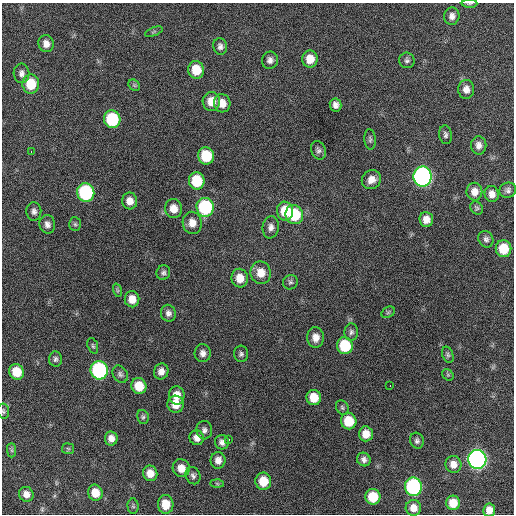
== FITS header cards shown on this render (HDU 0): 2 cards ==
NAXIS1  =                  512 / Axis length
NAXIS2  =                  512 / Axis length

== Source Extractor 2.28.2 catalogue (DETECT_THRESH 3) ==
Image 512 x 512 px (HDU 0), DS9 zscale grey, 1 PNG px = 1 image px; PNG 516 x 516 px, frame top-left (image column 1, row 512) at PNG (2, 3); each listed source drawn as its Kron ellipse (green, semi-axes under 4 px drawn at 4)
Background 241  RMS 16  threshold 46.8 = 3 sigma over >= 5 px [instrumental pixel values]
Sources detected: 101; all 101 listed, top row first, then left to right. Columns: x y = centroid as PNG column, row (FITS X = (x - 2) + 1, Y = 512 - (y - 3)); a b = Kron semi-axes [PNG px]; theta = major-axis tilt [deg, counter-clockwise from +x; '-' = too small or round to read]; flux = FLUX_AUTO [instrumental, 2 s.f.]
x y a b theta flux
469 4 8 3 1 1400
452 16 8 7 - 5300
154 32 9 3 21 1400
46 44 8 7 - 7000
220 46 8 7 - 3900
310 59 8 7 - 15000
270 60 8 8 - 4700
407 60 8 7 - 3000
196 70 9 8 - 23000
22 73 9 8 - 4800
31 84 9 8 - 30000
134 85 6 5 - 1700
466 89 9 8 - 6800
211 101 9 8 - 14000
222 103 9 8 - 10000
335 105 6 6 - 4800
112 119 9 8 - 69000
445 135 9 6 -81 2900
370 139 10 5 -85 2400
479 145 9 7 -89 5700
318 150 9 7 -67 3400
31 152 3 2 - 2600
206 156 8 8 - 38000
423 177 10 9 - 390000
371 180 10 9 - 9000
197 181 9 8 - 39000
508 190 8 7 - 3500
86 192 9 8 - 120000
474 192 9 8 - 8900
492 194 8 7 - 6800
130 201 8 7 - 8200
205 207 9 8 - 96000
477 208 7 5 -52 2000
174 209 9 8 - 11000
34 211 9 7 -87 4000
285 211 9 8 - 26000
294 215 10 8 -72 49000
426 219 7 7 - 8400
192 223 11 9 -80 10000
47 224 9 8 - 5000
75 224 7 6 - 2100
271 227 11 8 81 5600
486 239 8 7 - 3500
504 249 8 8 - 25000
163 273 7 6 - 2800
261 273 11 10 - 14000
240 278 9 8 - 14000
290 282 8 7 - 2700
117 290 7 4 -72 1500
132 299 8 7 - 11000
388 312 7 5 30 1800
168 313 8 7 - 4400
351 332 8 7 - 3200
316 337 10 8 -89 9200
93 346 8 5 -71 2000
345 346 8 8 - 45000
203 353 9 8 - 5100
241 354 8 7 - 2900
448 355 8 5 -72 2200
55 359 7 6 - 2900
99 370 9 8 - 160000
161 371 8 7 - 6300
17 372 8 7 - 21000
120 374 9 7 -57 3300
448 375 6 5 - 1700
390 385 3 2 - 7000
139 386 8 7 - 21000
177 395 9 8 - 13000
314 397 8 7 - 19000
176 404 8 8 - 13000
342 407 7 6 - 2200
3 411 7 5 -80 2000
143 417 7 5 -79 2100
349 421 8 7 - 27000
204 430 9 8 - 3900
366 434 7 7 - 12000
111 438 7 6 - 6600
197 438 7 7 - 7000
229 439 2 2 - 4600
417 441 8 7 - 3100
222 442 7 7 - 4500
68 449 6 5 - 1600
12 450 7 4 -89 1900
364 459 7 6 - 4300
477 459 9 9 - 490000
218 460 8 7 - 6900
453 464 8 8 - 8600
181 468 9 8 - 11000
150 473 8 7 - 11000
193 476 9 7 -67 3400
263 481 8 8 - 21000
217 484 6 4 -2 1600
413 487 9 8 - 160000
95 493 8 7 - 15000
26 494 7 7 - 7000
373 497 8 7 - 29000
453 503 7 7 - 17000
166 504 9 7 -85 16000
133 506 7 5 -88 1800
413 508 8 8 - 9900
489 510 6 6 - 8500
At the frame edge (FLAGS 8, measured only in part): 3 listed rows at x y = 469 4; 3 411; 489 510